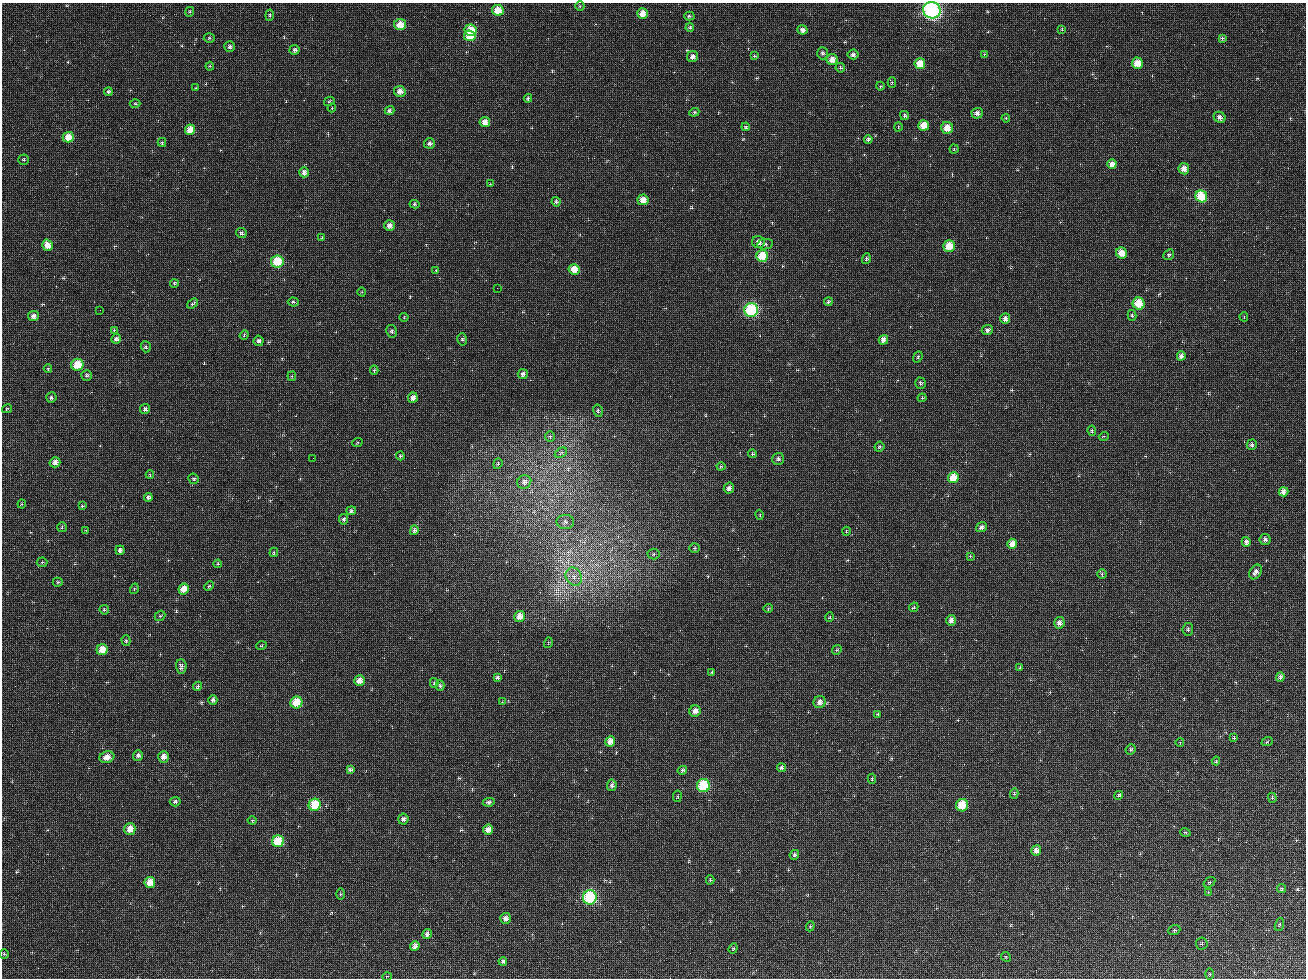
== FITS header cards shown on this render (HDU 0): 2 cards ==
NAXIS1  =                 1304 / length of data axis 1
NAXIS2  =                  976 / length of data axis 2

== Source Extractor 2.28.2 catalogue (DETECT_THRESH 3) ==
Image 1304 x 976 px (HDU 0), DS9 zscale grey, 1 PNG px = 1 image px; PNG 1308 x 980 px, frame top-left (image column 1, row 976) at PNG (2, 3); each listed source drawn as its Kron ellipse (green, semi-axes under 4 px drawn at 4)
Background 197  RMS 100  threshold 305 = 3 sigma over >= 5 px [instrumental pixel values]
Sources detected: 243; all 243 listed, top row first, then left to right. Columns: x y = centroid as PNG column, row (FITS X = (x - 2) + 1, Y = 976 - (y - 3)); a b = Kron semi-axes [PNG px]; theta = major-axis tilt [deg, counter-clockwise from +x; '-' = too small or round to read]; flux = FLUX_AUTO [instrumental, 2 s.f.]
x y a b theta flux
580 6 5 4 - 7.5e+03
498 10 6 5 - 1.5e+05
932 10 9 8 - 2.1e+06
190 12 5 4 - 1.1e+04
642 14 5 5 - 7.8e+04
270 15 5 4 - 1.3e+04
689 16 5 4 - 1.1e+04
400 24 6 5 - 1.1e+05
690 28 4 4 - 1.2e+04
1062 29 4 4 - 6.4e+03
471 30 6 5 - 1.7e+05
802 30 5 4 - 2.9e+04
470 36 6 5 - 1.7e+05
209 38 5 4 - 1.0e+04
1222 38 4 3 - 1.0e+04
230 46 5 5 - 1.8e+04
295 50 5 5 - 2.0e+04
822 53 6 5 - 1.4e+04
853 54 5 5 - 1.9e+04
984 54 3 3 - 6.6e+03
754 56 4 3 - 1.0e+04
693 57 6 5 - 2.8e+04
832 59 5 5 - 6.4e+04
1137 63 5 5 - 1.2e+05
920 64 5 5 - 1.5e+05
210 66 4 3 - 8.2e+03
840 68 5 4 - 1.2e+04
892 82 5 4 - 9.1e+03
880 86 4 4 - 6.8e+03
196 88 4 3 - 6.1e+03
400 91 6 5 - 4.4e+04
108 92 4 4 - 1.3e+04
528 98 4 4 - 1.7e+04
329 101 5 4 - 7.6e+03
135 103 5 3 - 7.4e+03
332 108 4 3 - 6.2e+03
389 110 5 4 - 1.6e+04
694 112 5 4 - 1.0e+04
977 113 5 5 - 2.9e+04
904 115 4 4 - 1.4e+04
1220 117 6 5 - 2.5e+04
1006 118 4 3 - 7.0e+03
485 122 5 5 - 4.9e+04
924 125 5 5 - 1.1e+05
746 127 4 4 - 1.0e+04
898 127 4 3 - 5.8e+03
947 128 6 6 - 1.0e+05
190 130 5 5 - 9.4e+04
68 137 5 5 - 1.2e+05
868 139 4 4 - 1.8e+04
162 142 4 3 - 9.9e+03
429 143 5 5 - 2.0e+04
954 149 4 4 - 7.8e+03
24 160 5 5 - 9.0e+03
1112 164 5 4 - 5.5e+04
1184 169 5 5 - 5.4e+04
304 172 5 4 - 3.0e+04
490 184 3 3 - 5.2e+03
1201 196 6 5 - 3.1e+05
643 200 5 5 - 6.6e+04
556 202 4 4 - 1.6e+04
414 204 5 4 - 1.0e+04
389 226 5 5 - 3.4e+04
241 233 5 5 - 1.6e+04
322 238 3 2 - 5.7e+03
758 242 6 6 - 3.9e+04
765 244 8 5 9 1.3e+04
47 245 5 5 - 7.1e+04
949 246 6 6 - 1.5e+05
1121 253 6 5 - 7.6e+04
1169 255 6 5 - 1.1e+04
762 256 6 5 - 3.1e+05
866 259 5 4 - 1.3e+04
277 261 6 6 - 2.6e+05
574 269 5 5 - 1.2e+05
436 270 4 3 - 6.0e+03
174 283 4 4 - 1.1e+04
497 288 2 2 - 1.1e+04
362 292 4 3 - 5.4e+03
293 302 5 4 - 9.7e+03
828 302 4 4 - 1.4e+04
1139 303 6 6 - 1.9e+05
193 304 6 3 36 1.3e+04
100 310 2 2 - 3.3e+03
751 310 7 7 - 8.8e+05
1132 315 5 4 - 1.1e+04
33 316 5 5 - 2.8e+04
404 317 4 4 - 6.5e+03
1244 317 4 3 - 6.4e+03
1005 319 5 5 - 3.4e+04
114 330 4 4 - 8.3e+03
987 330 6 5 - 2.2e+04
392 331 6 5 - 1.5e+04
244 335 5 4 - 7.9e+03
116 339 5 4 - 2.3e+04
462 339 6 5 - 1.1e+04
883 340 5 4 - 5.1e+04
259 341 5 5 - 2.0e+04
146 347 5 5 - 1.1e+04
1181 356 4 4 - 2.7e+04
918 357 6 4 69 8.8e+03
77 365 6 6 - 2.1e+05
48 369 4 4 - 8.3e+03
374 370 5 4 - 9.5e+03
523 374 5 5 - 2.1e+04
86 375 5 5 - 1.2e+04
292 376 5 4 - 8.1e+03
920 383 5 5 - 1.1e+04
51 398 5 5 - 1.4e+04
413 398 5 5 - 3.4e+04
922 398 4 4 - 7.3e+03
7 409 5 4 - 6.7e+03
145 409 5 5 - 1.7e+04
598 411 6 4 -78 1.2e+04
1092 431 5 3 - 1.2e+04
550 436 5 4 - 1.0e+04
1104 436 5 3 - 6.1e+03
357 443 5 3 - 5.8e+03
1252 445 5 5 - 1.8e+04
879 447 5 4 - 1.0e+04
561 453 6 4 30 1.2e+04
752 454 4 4 - 1.1e+04
400 456 4 4 - 1.3e+04
313 458 2 2 - 9.7e+03
778 459 6 5 - 1.9e+04
55 462 5 5 - 4.3e+04
498 464 5 4 - 1.1e+04
721 466 4 4 - 7.5e+03
150 475 4 3 - 7.1e+03
953 478 5 5 - 1.6e+05
194 479 5 5 - 1.0e+04
524 482 7 6 - 3.3e+04
729 488 5 5 - 2.5e+04
1283 492 5 4 - 4.9e+04
148 497 4 4 - 1.7e+04
22 504 4 4 - 7.0e+03
82 506 3 3 - 1.0e+04
351 511 5 4 - 1.4e+04
760 515 5 3 - 6.0e+03
344 519 5 4 - 1.5e+04
565 522 8 7 - 2.2e+04
62 527 5 5 - 9.1e+03
981 527 6 4 37 2.0e+04
86 530 4 2 - 4.6e+03
414 530 5 4 - 1.7e+04
846 531 4 3 - 5.3e+03
1265 539 5 5 - 1.9e+04
1246 542 5 4 - 2.4e+04
1012 544 5 4 - 6.5e+04
695 548 5 4 - 8.7e+03
120 550 5 4 - 2.1e+04
274 552 5 4 - 9.0e+03
654 554 6 5 - 1.1e+04
970 556 3 3 - 5.8e+03
42 562 5 5 - 8.3e+03
218 564 4 3 - 7.4e+03
1255 572 8 5 57 2.6e+04
1102 574 5 4 - 1.0e+04
574 577 9 7 -60 4.6e+04
58 582 5 4 - 9.9e+03
209 586 5 4 - 7.6e+03
134 589 5 3 - 6.2e+03
184 589 5 5 - 9.8e+04
914 607 5 4 - 9.0e+03
768 608 4 4 - 7.1e+03
104 610 4 4 - 1.0e+04
160 616 6 4 41 9.2e+03
520 616 5 5 - 9.0e+04
830 617 5 3 - 6.6e+03
951 620 5 5 - 2.9e+04
1059 623 6 5 - 3.3e+04
1188 629 6 5 - 1.4e+04
126 641 5 4 - 1.1e+04
548 643 5 3 - 5.2e+03
261 646 5 3 - 6.3e+03
102 650 5 5 - 1.1e+05
837 650 5 4 - 8.7e+03
181 666 7 5 -85 1.9e+04
1020 668 3 3 - 6.9e+03
712 672 3 3 - 9.8e+03
1280 677 4 4 - 2.0e+04
497 678 4 3 - 1.2e+04
359 681 5 5 - 6.4e+04
434 683 5 4 - 8.6e+03
198 686 5 4 - 1.4e+04
440 686 5 4 - 1.2e+04
213 700 5 4 - 2.2e+04
296 702 6 6 - 2.0e+05
502 702 3 3 - 4.4e+03
820 702 6 6 - 3.4e+04
695 711 6 5 - 3.9e+04
878 714 3 3 - 9.2e+03
1234 738 4 3 - 1.1e+04
610 741 5 4 - 5.7e+04
1180 742 4 3 - 5.2e+03
1267 742 6 3 20 6.7e+03
1131 749 5 4 - 1.0e+04
138 755 5 5 - 2.0e+04
107 757 7 6 - 6.0e+04
164 757 6 5 - 4.9e+04
1216 761 4 4 - 7.6e+03
781 768 5 4 - 1.4e+04
350 770 4 3 - 1.5e+04
682 770 5 4 - 1.3e+04
872 779 5 4 - 8.0e+03
612 785 6 5 - 2.2e+04
703 786 6 6 - 4.1e+05
1014 794 5 4 - 1.2e+04
1119 795 5 3 - 1.0e+04
677 796 6 3 81 7.9e+03
1272 798 5 4 - 8.1e+03
175 802 5 4 - 1.4e+04
489 802 6 4 10 1.5e+04
315 805 6 6 - 2.8e+05
962 805 6 6 - 2.0e+05
403 819 5 5 - 2.1e+04
252 820 4 4 - 6.9e+03
130 829 6 5 - 7.8e+04
488 829 5 5 - 5.3e+04
1185 832 5 3 - 6.0e+03
278 841 6 6 - 2.7e+05
1036 851 5 5 - 4.9e+04
794 855 5 4 - 1.2e+04
710 880 4 4 - 8.9e+03
150 882 6 5 - 1.1e+05
1209 882 6 4 34 1.0e+04
1282 888 4 4 - 8.9e+03
1208 892 4 3 - 6.1e+03
340 894 6 4 89 7.2e+03
590 897 7 7 - 8.4e+05
506 918 5 5 - 3.0e+04
1279 924 7 4 71 8.4e+03
810 926 5 4 - 8.0e+03
1174 930 6 5 - 1.0e+04
427 934 5 4 - 2.5e+04
1202 943 6 6 - 1.3e+04
415 946 5 4 - 3.3e+04
733 948 5 4 - 8.4e+03
4 954 4 4 - 9.3e+03
1006 957 5 4 - 7.4e+03
503 961 4 4 - 1.4e+04
1210 974 6 4 -89 7.0e+03
387 976 5 3 - 5.9e+03
At the frame edge (FLAGS 8, measured only in part): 1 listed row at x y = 932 10